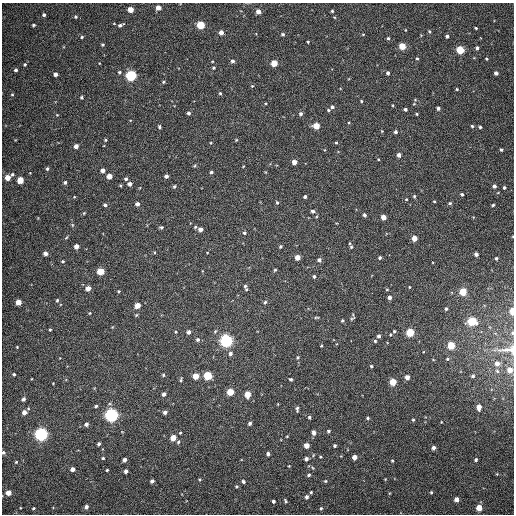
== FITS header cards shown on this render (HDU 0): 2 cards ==
NAXIS1  =                  512
NAXIS2  =                  512

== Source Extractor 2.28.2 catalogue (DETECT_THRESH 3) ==
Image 512 x 512 px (HDU 0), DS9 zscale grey, 1 PNG px = 1 image px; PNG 516 x 516 px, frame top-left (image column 1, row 512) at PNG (2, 3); no overlay
Background 355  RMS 8.1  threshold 24.4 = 3 sigma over >= 5 px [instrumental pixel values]
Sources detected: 226; all 226 listed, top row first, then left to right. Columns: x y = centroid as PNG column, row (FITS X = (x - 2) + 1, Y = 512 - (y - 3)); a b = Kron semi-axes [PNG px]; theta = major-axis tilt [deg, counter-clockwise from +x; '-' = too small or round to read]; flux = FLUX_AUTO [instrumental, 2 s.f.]
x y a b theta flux
158 8 4 4 - 4700
130 9 4 4 - 8500
332 11 3 3 - 610
258 12 4 4 - 4200
44 15 4 4 - 1100
76 17 5 5 - 890
33 25 3 3 - 930
120 25 8 4 26 1400
201 25 5 4 - 20000
476 28 3 3 - 610
429 31 4 3 - 760
221 32 4 4 - 3700
283 34 4 4 - 860
363 34 4 2 - 400
447 36 4 3 - 1500
82 37 5 4 - 820
388 38 4 4 - 830
308 42 3 2 - 490
103 45 4 4 - 850
402 46 4 4 - 15000
477 48 4 4 - 1400
460 50 5 4 - 25000
417 58 4 3 - 690
486 59 4 3 - 610
232 61 4 4 - 1400
274 63 4 4 - 11000
25 64 5 4 - 740
214 68 4 4 - 700
16 70 4 3 - 1100
119 72 5 4 - 840
388 73 4 3 - 1300
496 73 4 4 - 2100
55 74 4 4 - 2300
131 75 5 5 - 73000
163 82 4 3 - 650
252 86 4 3 - 540
457 89 4 3 - 690
220 93 4 4 - 690
12 95 4 3 - 510
81 97 4 4 - 720
415 99 5 3 - 480
361 101 3 3 - 520
393 105 4 2 - 430
332 107 4 4 - 1200
438 108 4 3 - 1600
405 109 3 3 - 1100
328 110 4 3 - 620
189 113 4 3 - 1100
301 114 4 4 - 1200
416 114 3 3 - 580
57 115 5 3 - 420
349 122 4 2 - 440
316 126 4 4 - 11000
472 126 4 4 - 830
159 127 4 3 - 840
480 127 4 3 - 920
382 131 4 3 - 450
396 132 4 4 - 1300
106 140 4 4 - 620
236 140 4 3 - 490
336 143 4 3 - 520
76 146 4 4 - 3400
501 150 4 3 - 830
399 155 4 4 - 2600
378 159 3 2 - 390
294 162 4 4 - 4600
195 166 5 3 - 600
47 169 4 3 - 900
103 170 4 4 - 2700
211 172 4 4 - 760
30 173 3 3 - 290
12 174 4 3 - 620
109 176 4 4 - 5900
166 176 4 3 - 1600
8 178 5 4 - 6400
126 179 4 4 - 1000
20 180 4 4 - 11000
65 182 4 4 - 1100
130 184 4 4 - 2400
174 186 4 4 - 820
494 186 4 4 - 1900
504 187 4 3 - 990
462 194 3 3 - 1000
414 196 4 4 - 660
74 197 4 3 - 400
305 197 3 3 - 980
406 199 4 3 - 460
434 201 3 3 - 450
277 202 5 3 - 620
450 203 4 4 - 870
137 204 5 4 - 1800
105 205 5 4 - 1200
493 205 3 3 - 810
313 211 5 4 - 1100
84 213 6 3 45 590
364 215 4 3 - 1400
383 217 4 4 - 5400
161 227 5 4 - 820
195 227 4 4 - 630
200 229 4 4 - 2800
244 233 4 4 - 870
66 237 6 3 44 540
414 238 4 4 - 7100
350 243 4 3 - 430
76 246 4 4 - 4200
280 247 4 3 - 770
351 247 4 4 - 620
154 252 4 3 - 470
45 253 4 4 - 2500
476 254 4 4 - 2300
297 257 4 4 - 6000
380 258 3 3 - 1000
496 258 4 3 - 880
319 260 4 4 - 1500
63 261 4 3 - 640
275 270 4 3 - 590
100 271 5 4 - 17000
314 276 3 3 - 950
245 286 7 4 -85 1100
409 287 3 2 - 350
88 288 4 4 - 5000
387 289 4 3 - 450
119 291 4 4 - 530
463 292 4 4 - 21000
389 297 4 4 - 1900
57 300 5 4 - 710
18 302 4 4 - 6300
265 302 6 4 71 910
137 305 4 4 - 6800
446 309 3 3 - 770
512 311 4 3 - 13000
90 313 4 3 - 430
136 315 4 4 - 610
316 317 7 3 1 570
352 318 7 3 31 640
342 321 3 3 - 680
472 321 5 5 - 33000
50 330 3 3 - 600
394 331 4 4 - 670
176 332 4 4 - 490
188 332 4 4 - 1900
410 333 4 4 - 27000
512 333 6 5 - 960
379 336 4 3 - 1300
198 340 5 5 - 1300
226 341 5 5 - 150000
375 341 4 4 - 680
451 345 4 4 - 23000
321 346 3 2 - 420
17 347 3 3 - 350
508 350 36 12 1 10000
230 353 5 4 - 1500
298 357 5 4 - 610
447 359 5 4 - 820
497 364 6 6 - 3600
371 366 3 3 - 610
510 370 5 5 - 6100
497 371 6 6 - 1300
14 374 3 3 - 820
163 375 4 4 - 790
196 376 4 4 - 8700
207 376 5 5 - 31000
473 376 4 4 - 1300
407 377 4 4 - 3700
181 379 6 3 77 700
291 379 3 3 - 930
393 382 4 4 - 17000
53 383 2 2 - 320
230 392 4 4 - 16000
164 394 4 4 - 2000
247 394 5 4 - 10000
23 399 4 3 - 1400
96 406 4 3 - 900
479 407 5 4 - 5300
297 409 6 3 89 1100
24 412 4 4 - 3400
165 412 4 4 - 1900
111 415 5 5 - 190000
309 417 4 4 - 860
368 418 4 3 - 810
413 420 4 3 - 600
250 423 4 3 - 1400
86 424 4 4 - 1700
328 431 3 3 - 950
180 433 4 3 - 550
314 433 5 4 - 2400
41 434 5 5 - 160000
287 436 3 3 - 430
173 438 4 4 - 8800
178 442 5 4 - 910
99 444 4 3 - 1300
307 445 4 4 - 5900
335 446 3 3 - 810
433 448 4 4 - 2200
3 452 5 4 - 860
268 454 4 3 - 1600
354 457 4 4 - 4700
103 458 4 3 - 700
306 459 4 4 - 1700
125 460 4 3 - 2000
476 460 4 4 - 1000
392 461 4 3 - 590
16 462 3 3 - 520
289 466 3 3 - 390
313 468 5 3 - 500
73 469 4 4 - 3100
107 470 3 3 - 630
126 471 4 4 - 2200
497 474 5 4 - 480
309 475 5 4 - 920
385 479 3 3 - 360
152 481 4 3 - 1700
243 481 5 4 - 1200
325 481 5 4 - 670
236 486 4 4 - 760
311 492 4 3 - 670
431 492 4 3 - 630
8 493 4 4 - 6300
307 497 4 4 - 1600
456 499 4 4 - 4100
273 501 3 3 - 1200
285 501 7 3 -58 790
86 507 4 4 - 2300
33 508 3 2 - 580
321 508 5 4 - 690
479 508 4 4 - 10000
At the frame edge (FLAGS 8, measured only in part): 4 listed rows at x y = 512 311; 512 333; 508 350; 3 452